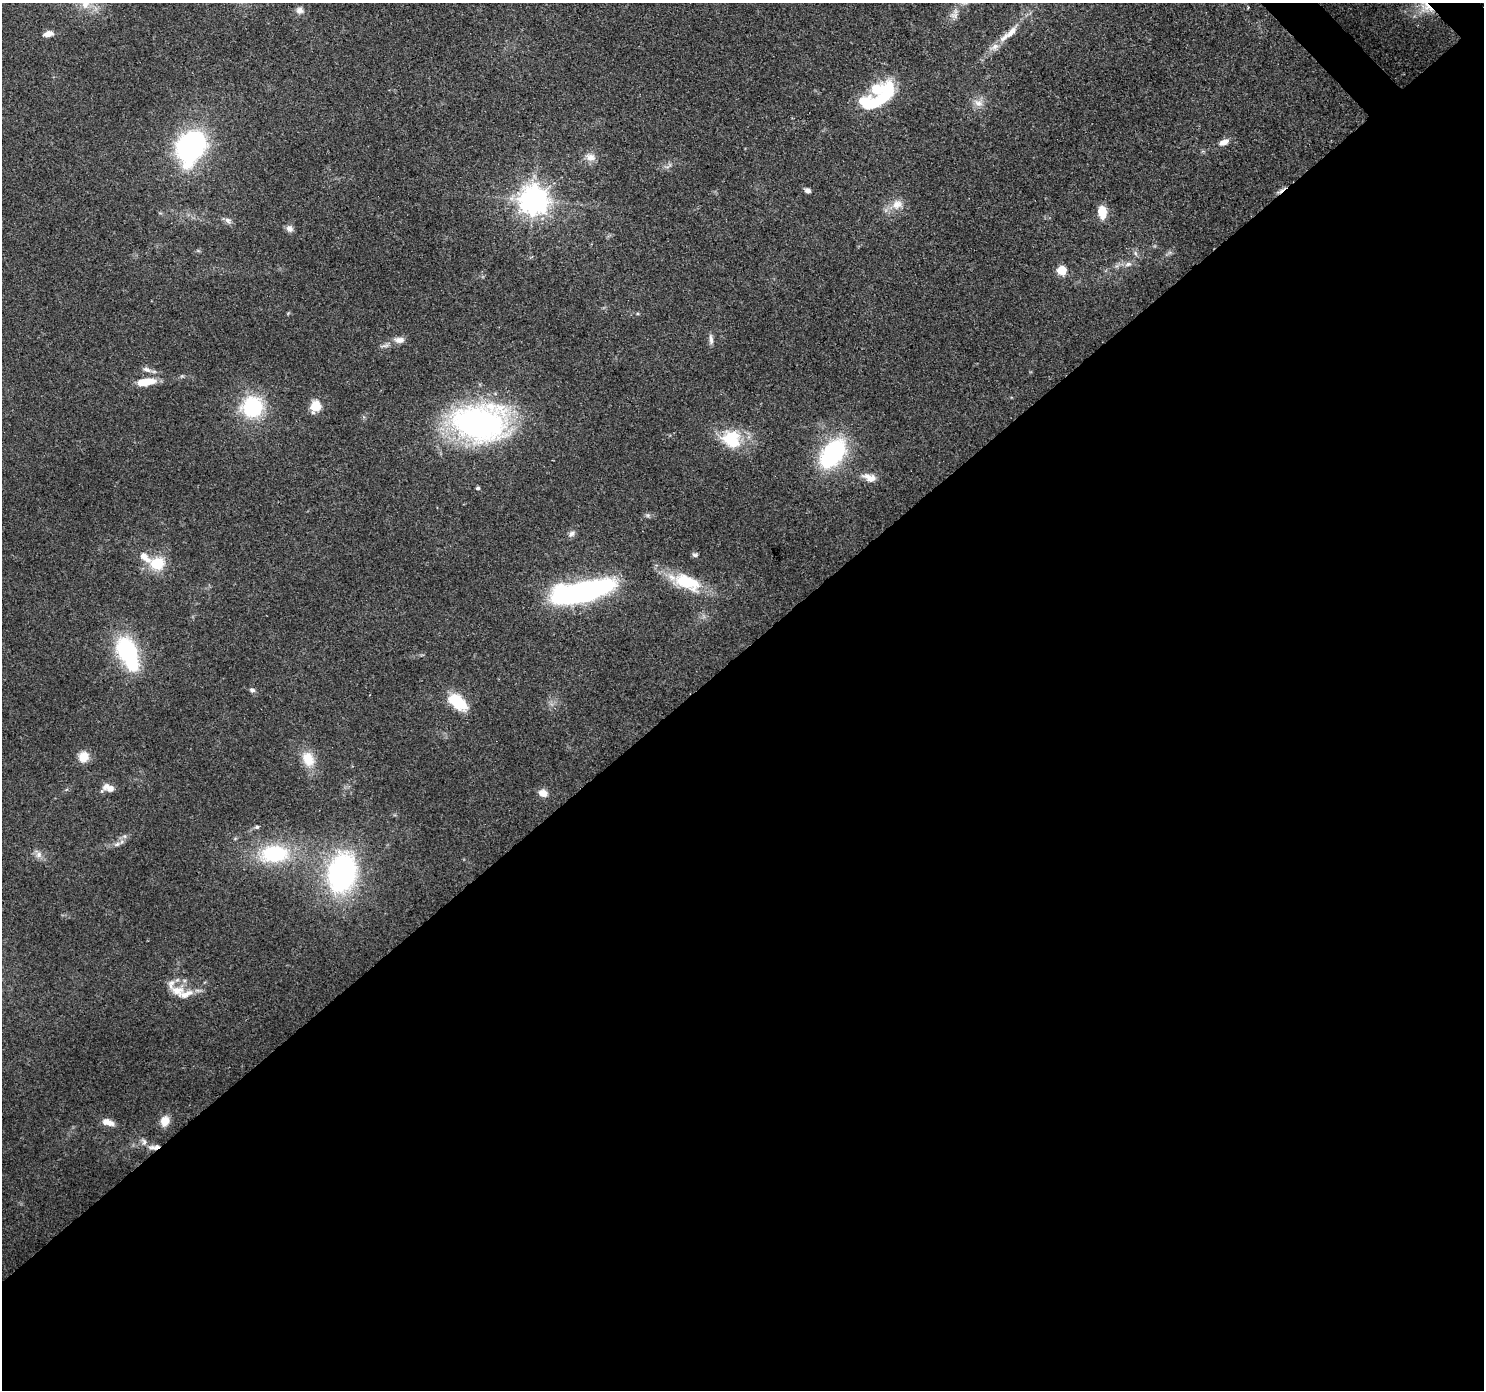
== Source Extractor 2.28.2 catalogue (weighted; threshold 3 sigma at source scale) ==
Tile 15 of 4 x 4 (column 3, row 4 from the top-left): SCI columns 3055-4536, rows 227-1614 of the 6116 x 6073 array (HDU 1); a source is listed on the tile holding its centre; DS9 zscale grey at full resolution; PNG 1486 x 1392 px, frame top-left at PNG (2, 3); no overlay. Shown black and unused: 54% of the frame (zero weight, under 3 of 4 exposures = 8% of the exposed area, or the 3 px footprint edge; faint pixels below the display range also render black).
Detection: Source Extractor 2.28.2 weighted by HDU 2 'WHT'; one run over the whole footprint, this tile lists its part. Background 0.122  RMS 0.0045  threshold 0.0201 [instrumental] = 3 sigma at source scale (4.5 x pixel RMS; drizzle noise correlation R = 1.50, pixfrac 1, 0.0396/0.0396 arcsec/px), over >= 5 px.
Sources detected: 66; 2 inside a brighter object's white glare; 1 cosmic-ray / hot-pixel residue — not listed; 7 inside a brighter listed object's ellipse — not listed separately; the other 56 listed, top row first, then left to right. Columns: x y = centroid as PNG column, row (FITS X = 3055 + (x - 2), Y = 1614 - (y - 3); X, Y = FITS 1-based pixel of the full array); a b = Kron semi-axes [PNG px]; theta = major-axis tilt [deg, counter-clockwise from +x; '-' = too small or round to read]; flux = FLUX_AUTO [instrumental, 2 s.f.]
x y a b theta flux
85 5 12 10 25 4.2
1248 7 3 3 - 0.52
1426 7 22 15 -34 9.4
300 10 10 8 -3 2.2
954 15 12 8 -6 2.5
1011 32 23 8 49 5.5
48 34 11 6 13 3.4
994 47 13 9 33 3.3
882 98 42 14 49 27
978 103 14 10 -25 3.8
1224 142 11 7 26 3.6
191 147 35 26 62 77
591 157 12 10 -23 3.3
807 190 6 5 - 1.7
533 200 9 9 - 590
897 204 16 13 54 5.5
1102 212 9 7 -83 11
228 221 10 7 -35 1.8
290 229 9 7 -43 2.2
1135 253 8 5 -60 1.1
1128 264 9 6 9 1.9
1062 270 5 5 - 18
711 339 15 5 -86 1.8
399 340 12 7 -1 3
385 346 14 4 6 1.5
147 369 12 6 -17 2.2
146 382 22 8 8 9.5
315 406 15 12 69 6.5
252 407 26 25 - 30
478 423 44 28 -2 170
731 441 31 19 -33 17
833 454 33 20 52 53
869 477 20 10 -18 4.4
478 488 4 4 - 0.86
572 534 9 7 41 1.6
695 555 7 5 7 0.99
157 564 21 18 7 12
687 582 39 19 -23 20
583 591 39 11 12 210
126 650 21 16 -64 49
252 690 7 5 -10 1.2
458 702 26 14 -36 14
84 757 12 11 - 5.9
308 759 21 15 -66 9.3
110 788 9 7 -2 3.2
543 793 8 6 -19 5.2
257 827 7 5 16 0.84
117 844 11 6 23 1.9
39 854 10 7 54 2.1
274 854 32 20 3 36
342 873 46 31 78 85
177 991 21 13 -9 7.1
165 1121 13 10 71 5.1
108 1122 16 7 -17 4
144 1142 11 6 -70 1.8
154 1147 16 6 10 2.9
Overlapping masked pixels (flux is a lower limit): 2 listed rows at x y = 1426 7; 154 1147